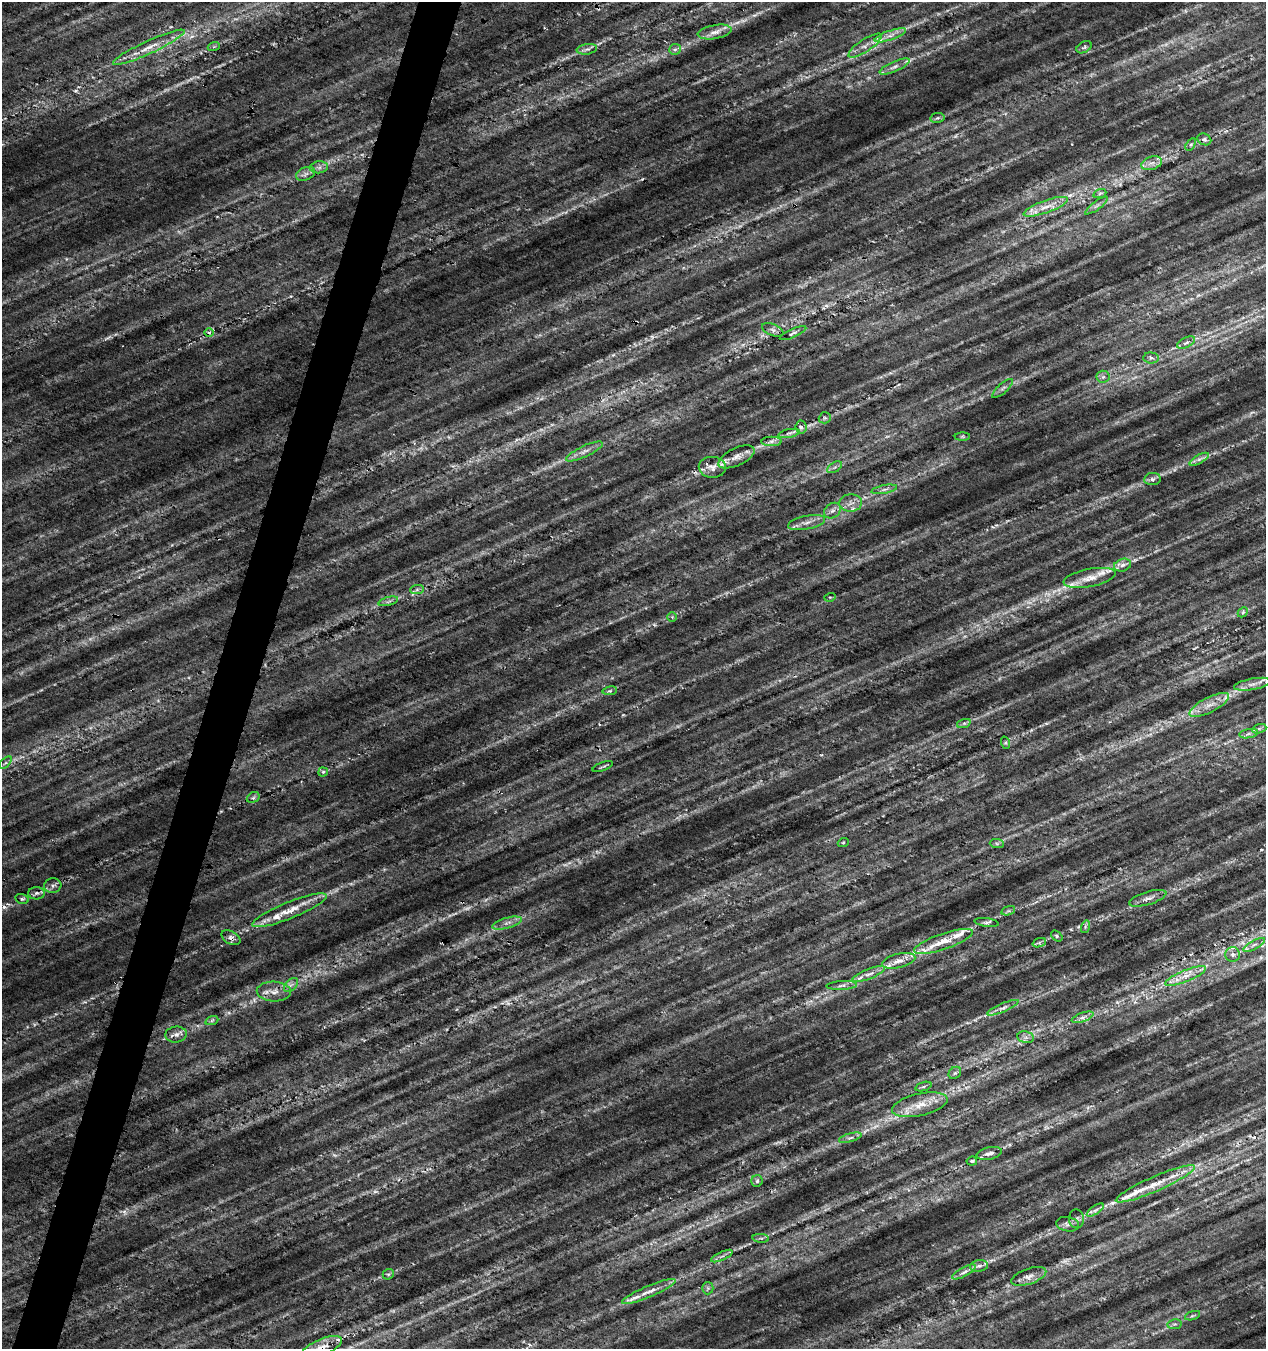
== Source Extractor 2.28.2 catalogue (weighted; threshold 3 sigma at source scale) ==
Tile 7 of 4 x 4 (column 3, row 2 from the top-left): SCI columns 2748-4011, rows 2707-4053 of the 5556 x 5402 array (HDU 1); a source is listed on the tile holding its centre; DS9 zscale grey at full resolution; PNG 1268 x 1351 px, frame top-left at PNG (2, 2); each listed source drawn as its Kron ellipse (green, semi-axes under 4 px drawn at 4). Shown black and unused: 3% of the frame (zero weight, under 4 of 7 exposures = <1% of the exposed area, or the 3 px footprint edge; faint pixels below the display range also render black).
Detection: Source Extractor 2.28.2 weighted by HDU 2 'WHT'; one run over the whole footprint, this tile lists its part. Background 0.00813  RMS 0.012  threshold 0.048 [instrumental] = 3 sigma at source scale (4.09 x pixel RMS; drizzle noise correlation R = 1.36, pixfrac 0.8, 0.0396/0.0396 arcsec/px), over >= 5 px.
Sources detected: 140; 14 too faint to see at this stretch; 1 cosmic-ray / hot-pixel residue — neither listed nor drawn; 17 inside a brighter listed object's ellipse — not listed separately; the other 108 listed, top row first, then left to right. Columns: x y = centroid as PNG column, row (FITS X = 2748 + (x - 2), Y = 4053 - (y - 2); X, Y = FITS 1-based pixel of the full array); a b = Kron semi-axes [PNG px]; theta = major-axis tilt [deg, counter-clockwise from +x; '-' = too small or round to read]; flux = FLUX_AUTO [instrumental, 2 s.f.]
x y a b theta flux
715 32 17 7 10 8.9
890 35 16 4 19 7.6
214 46 6 4 20 1.5
865 46 19 6 33 9.5
149 47 39 6 25 19
1084 47 8 5 30 2.6
587 49 10 5 7 3.9
675 49 6 5 - 2.6
895 66 16 5 24 6.6
937 118 7 5 11 1.9
1204 139 7 5 -26 3.7
1191 144 7 4 57 1.9
1152 163 10 6 18 6.4
319 167 9 6 7 4.2
305 174 10 6 23 4.5
1100 193 7 4 19 2.1
1096 206 14 3 36 3.2
1046 207 23 6 20 15
773 330 11 5 -23 4.4
209 332 5 3 - 1.4
793 333 14 4 24 2.8
1186 343 10 5 26 3.5
1151 358 7 5 -4 3.1
1103 377 6 6 - 2.9
1003 388 13 5 42 3.5
825 418 6 5 - 2.1
801 427 6 5 - 3.1
789 433 10 4 11 3.4
962 437 7 4 1 1.9
771 441 10 4 1 3.8
584 451 20 5 25 7.6
736 457 19 9 25 11
1199 459 11 4 29 4.4
712 467 13 10 -3 8.6
835 467 8 4 31 2.8
1152 479 8 6 8 3.4
884 489 13 4 10 3.5
851 503 11 8 5 7.7
832 511 9 7 36 4.7
806 522 19 6 12 8
1123 565 8 6 19 4.6
1090 578 26 9 11 16
417 590 7 4 1 2.7
830 597 6 3 17 1.2
388 601 10 4 14 2.8
1243 612 6 4 47 1.7
672 617 5 5 - 1.5
1252 684 18 5 10 7.4
610 691 7 3 8 1.8
1209 705 22 7 27 13
964 723 7 4 19 2
1259 729 7 4 19 2.7
1249 734 9 4 9 3.5
1006 743 6 4 -72 1.5
5 763 8 4 44 2.1
603 767 11 3 21 1.8
323 772 5 4 - 1.9
253 797 7 5 30 2.2
843 843 5 3 - 1
997 843 7 4 -1 2.2
53 885 8 7 - 3.8
36 893 8 6 3 3.1
1148 898 19 6 17 6.6
22 899 7 5 -14 2.2
289 910 40 8 22 23
1008 911 7 4 17 2.1
507 923 15 5 15 6.4
986 923 12 3 -9 2.7
1085 927 6 4 73 1.9
1057 936 6 4 -39 2.2
231 938 10 6 -29 4.6
943 941 31 8 18 22
1039 943 7 4 19 2.4
1254 945 12 4 30 4
1233 954 7 7 - 4.2
899 961 17 7 14 10
869 974 17 5 21 6.9
1186 976 22 5 22 13
291 985 8 5 44 3.5
842 985 15 4 3 4.9
274 991 17 10 -3 11
1003 1008 17 4 23 5.4
1083 1017 11 4 19 4.7
212 1020 7 4 19 2
176 1034 11 8 6 6.3
1025 1037 8 6 -10 4.3
955 1073 7 5 44 2.3
923 1087 8 3 19 1.8
920 1105 28 11 13 22
850 1138 12 3 15 3
989 1153 13 6 12 5.7
972 1161 5 4 - 1.7
757 1181 6 5 - 2.1
1155 1184 43 7 24 26
1095 1210 10 4 34 3.4
1077 1219 9 7 -86 3.6
1068 1224 11 7 -10 4.5
761 1238 8 3 -4 1.8
722 1256 11 3 25 3
979 1266 9 5 8 3.8
964 1272 13 4 28 4.4
388 1274 6 5 - 1.7
1029 1276 18 7 20 7.9
708 1288 6 6 - 2.1
649 1291 29 5 23 12
1192 1316 8 3 19 1.8
1175 1324 7 5 10 2.1
321 1347 22 8 23 15
Overlapping masked pixels (flux is a lower limit): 4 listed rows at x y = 587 49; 793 333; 231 938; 321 1347
Isophote crosses this tile's border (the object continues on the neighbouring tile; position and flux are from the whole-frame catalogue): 1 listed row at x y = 321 1347
Unlisted compact peaks at least as high as the median listed source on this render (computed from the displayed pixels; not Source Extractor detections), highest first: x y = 76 91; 1031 730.